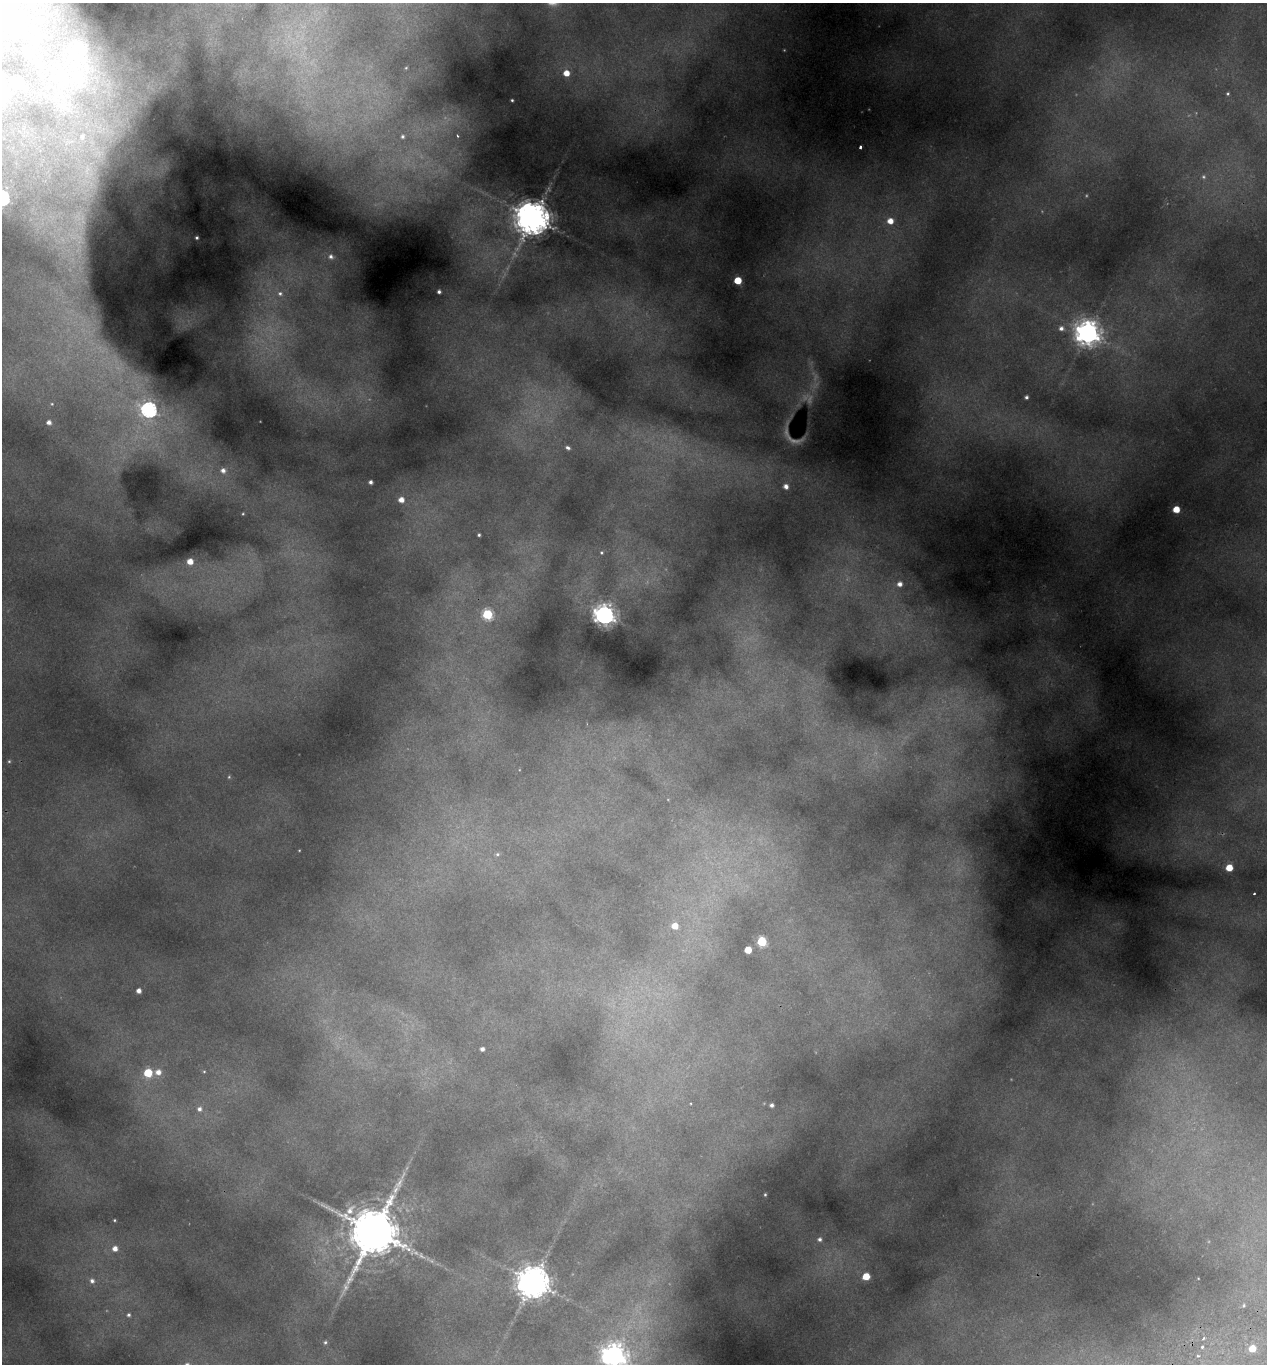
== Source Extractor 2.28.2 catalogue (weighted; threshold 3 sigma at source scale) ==
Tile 6 of 4 x 4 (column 2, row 2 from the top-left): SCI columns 1392-2656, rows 2787-4148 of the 5365 x 5569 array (HDU 1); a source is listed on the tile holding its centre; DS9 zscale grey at full resolution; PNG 1269 x 1366 px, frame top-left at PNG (2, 3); no overlay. Shown black and unused: <1% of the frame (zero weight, under 2 of 3 exposures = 4% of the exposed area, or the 3 px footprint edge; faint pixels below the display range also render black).
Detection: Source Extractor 2.28.2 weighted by HDU 2 'WHT'; one run over the whole footprint, this tile lists its part. Background 0.191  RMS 0.0093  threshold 0.0417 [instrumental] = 3 sigma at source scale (4.5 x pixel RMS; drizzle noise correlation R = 1.50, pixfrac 1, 0.0396/0.0396 arcsec/px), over >= 5 px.
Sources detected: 70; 5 too faint to see at this stretch — not listed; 4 inside a brighter listed object's ellipse — not listed separately; the other 61 listed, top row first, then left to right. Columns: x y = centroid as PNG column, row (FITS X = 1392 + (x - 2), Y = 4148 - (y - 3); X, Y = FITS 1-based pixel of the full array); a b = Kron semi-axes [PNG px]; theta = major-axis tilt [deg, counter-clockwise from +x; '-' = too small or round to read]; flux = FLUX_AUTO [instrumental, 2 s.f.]
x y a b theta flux
79 54 147 95 -76 390
406 68 5 4 - 0.9
566 73 5 5 - 9.1
1228 94 5 4 - 1
512 100 3 3 - 0.86
402 136 7 7 - 3.1
458 136 5 4 - 1.1
860 147 3 3 - 1.9
533 218 11 9 -58 2000
80 220 84 28 -89 160
890 221 6 6 - 8.2
197 238 3 3 - 1.3
331 256 7 6 - 3.4
738 280 5 5 - 20
439 292 3 3 - 1.8
280 293 8 7 - 4.2
1061 328 6 6 - 3
1088 333 8 8 - 820
1026 397 4 3 - 1.7
149 410 7 6 - 210
49 422 4 4 - 3
568 448 6 4 -31 1.9
223 470 7 6 - 3.9
371 482 4 3 - 2.4
786 486 5 5 - 4.1
401 500 5 5 - 6.6
1176 509 5 5 - 15
479 535 3 3 - 1.1
601 553 5 4 - 1
190 561 5 5 - 8.5
900 584 6 5 - 4.5
487 614 6 5 - 62
604 615 7 7 - 550
9 761 5 4 - 0.95
497 854 6 5 - 1.4
1229 868 5 5 - 15
1254 893 3 2 - 0.79
675 926 6 5 - 8.4
762 941 5 5 - 47
748 950 5 5 - 18
139 991 4 4 - 4.3
482 1049 4 4 - 2.8
158 1072 7 7 - 6.3
148 1073 5 5 - 33
772 1105 4 3 - 2
199 1109 6 6 - 2.9
395 1190 12 6 60 4.2
765 1194 4 3 - 0.93
114 1220 3 3 - 0.84
374 1232 18 12 -75 5200
820 1239 6 5 - 2.2
115 1249 6 6 - 5.2
866 1276 5 5 - 18
92 1281 7 6 - 3.2
533 1282 10 9 - 1700
1244 1305 5 3 - 0.84
129 1315 5 5 - 1.6
325 1342 5 4 - 1.2
1202 1347 3 3 - 1.2
1252 1348 5 5 - 14
614 1355 8 8 - 660
Isophote crosses this tile's border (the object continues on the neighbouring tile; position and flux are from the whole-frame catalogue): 2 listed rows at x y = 79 54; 614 1355